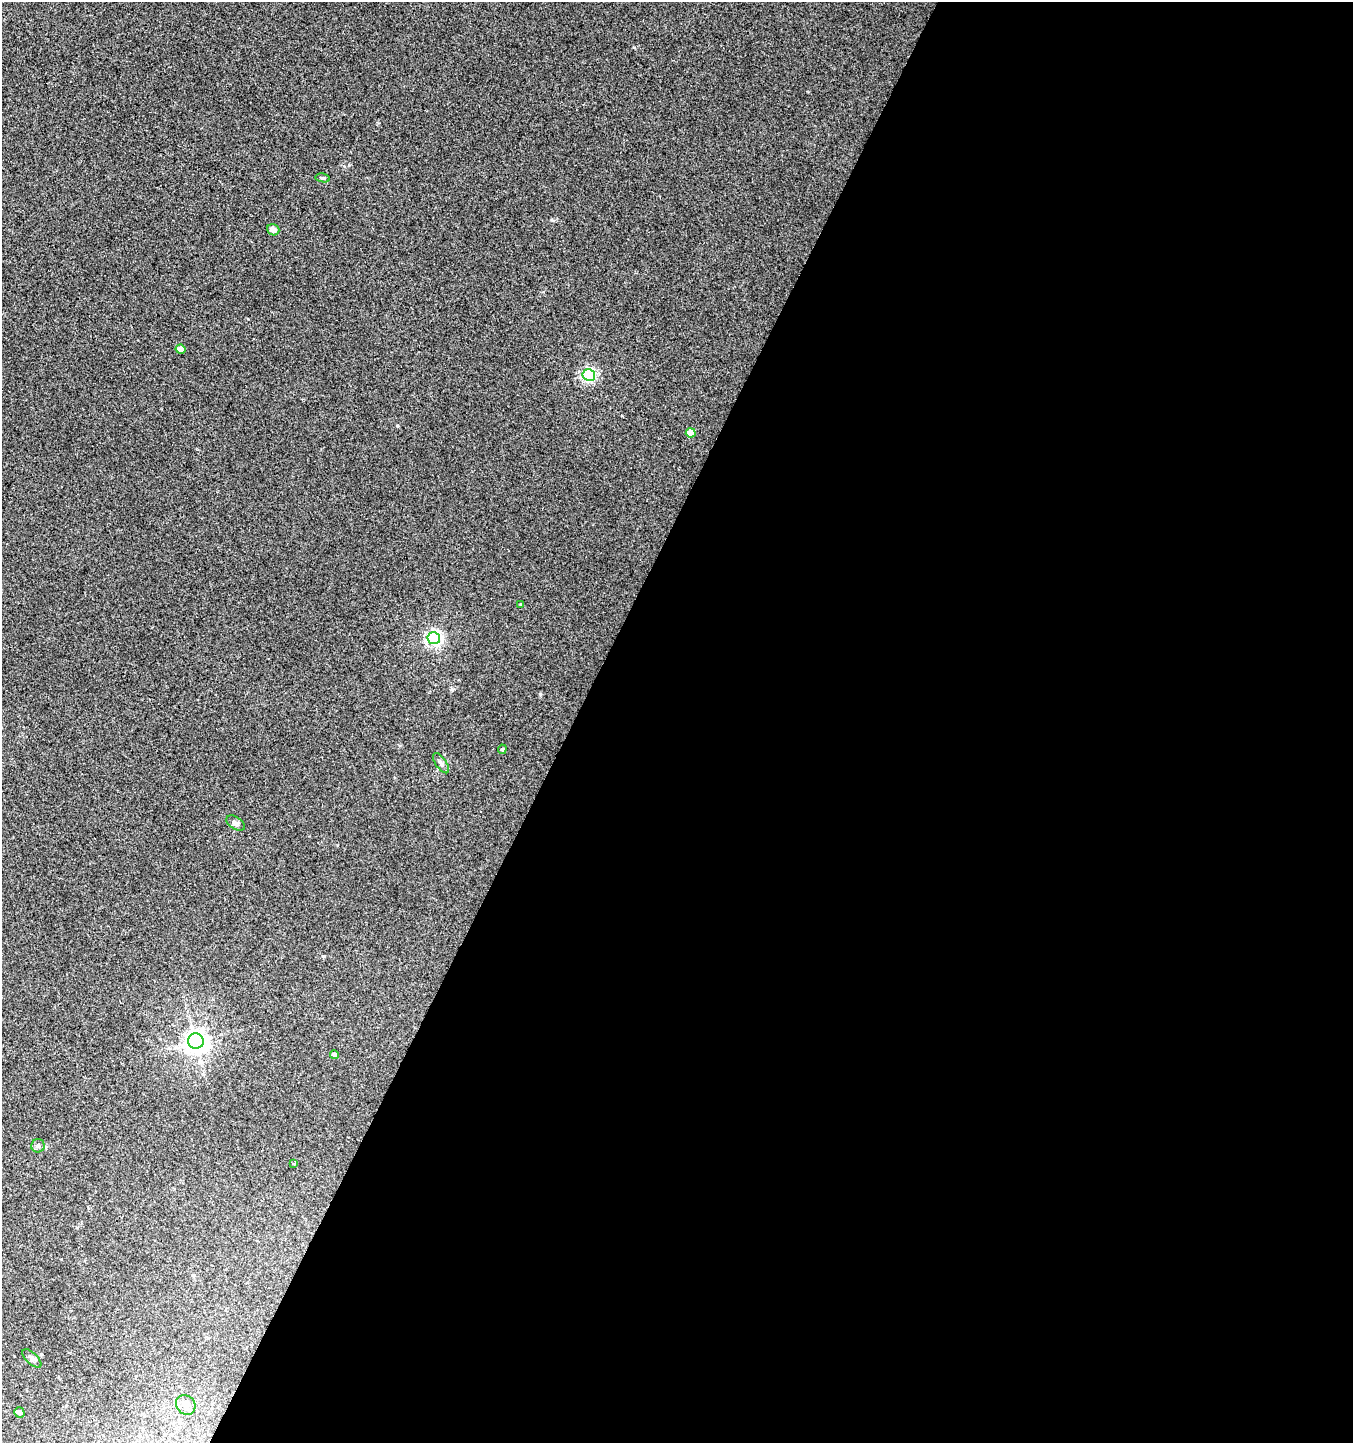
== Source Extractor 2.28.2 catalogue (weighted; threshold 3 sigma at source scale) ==
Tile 12 of 4 x 4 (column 4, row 3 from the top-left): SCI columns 4319-5669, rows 1443-2883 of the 5867 x 5772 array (HDU 1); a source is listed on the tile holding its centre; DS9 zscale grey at full resolution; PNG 1355 x 1445 px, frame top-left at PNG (2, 2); each listed source drawn as its Kron ellipse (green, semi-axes under 4 px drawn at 4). Shown black and unused: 58% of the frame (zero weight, under 2 of 3 exposures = <1% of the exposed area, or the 3 px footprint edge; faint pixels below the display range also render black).
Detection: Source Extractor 2.28.2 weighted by HDU 2 'WHT'; one run over the whole footprint, this tile lists its part. Background 0.00459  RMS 0.0059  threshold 0.0265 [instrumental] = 3 sigma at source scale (4.5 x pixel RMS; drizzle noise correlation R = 1.50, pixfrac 1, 0.0396/0.0396 arcsec/px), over >= 5 px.
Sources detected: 17; all 17 listed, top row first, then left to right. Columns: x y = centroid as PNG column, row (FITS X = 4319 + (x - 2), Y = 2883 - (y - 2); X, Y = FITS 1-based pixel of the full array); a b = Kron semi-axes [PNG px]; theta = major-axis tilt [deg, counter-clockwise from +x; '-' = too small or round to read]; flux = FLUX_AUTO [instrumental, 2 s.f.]
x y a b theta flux
323 178 7 4 -9 1
273 230 6 5 - 3.1
181 349 5 4 - 4.2
589 375 6 6 - 86
691 433 5 4 - 8.5
521 604 4 3 - 0.56
434 638 6 6 - 150
502 749 5 4 - 0.84
441 763 11 5 -55 1.9
236 823 10 6 -34 2.2
196 1041 8 7 - 460
334 1055 4 4 - 2.1
38 1146 7 6 - 1.7
293 1164 4 3 - 0.99
32 1358 12 5 -44 2
186 1405 10 9 - 4
19 1412 5 5 - 2.3
Unlisted compact peaks at least as high as the median listed source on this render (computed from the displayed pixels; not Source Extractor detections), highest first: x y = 397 426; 452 689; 553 220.